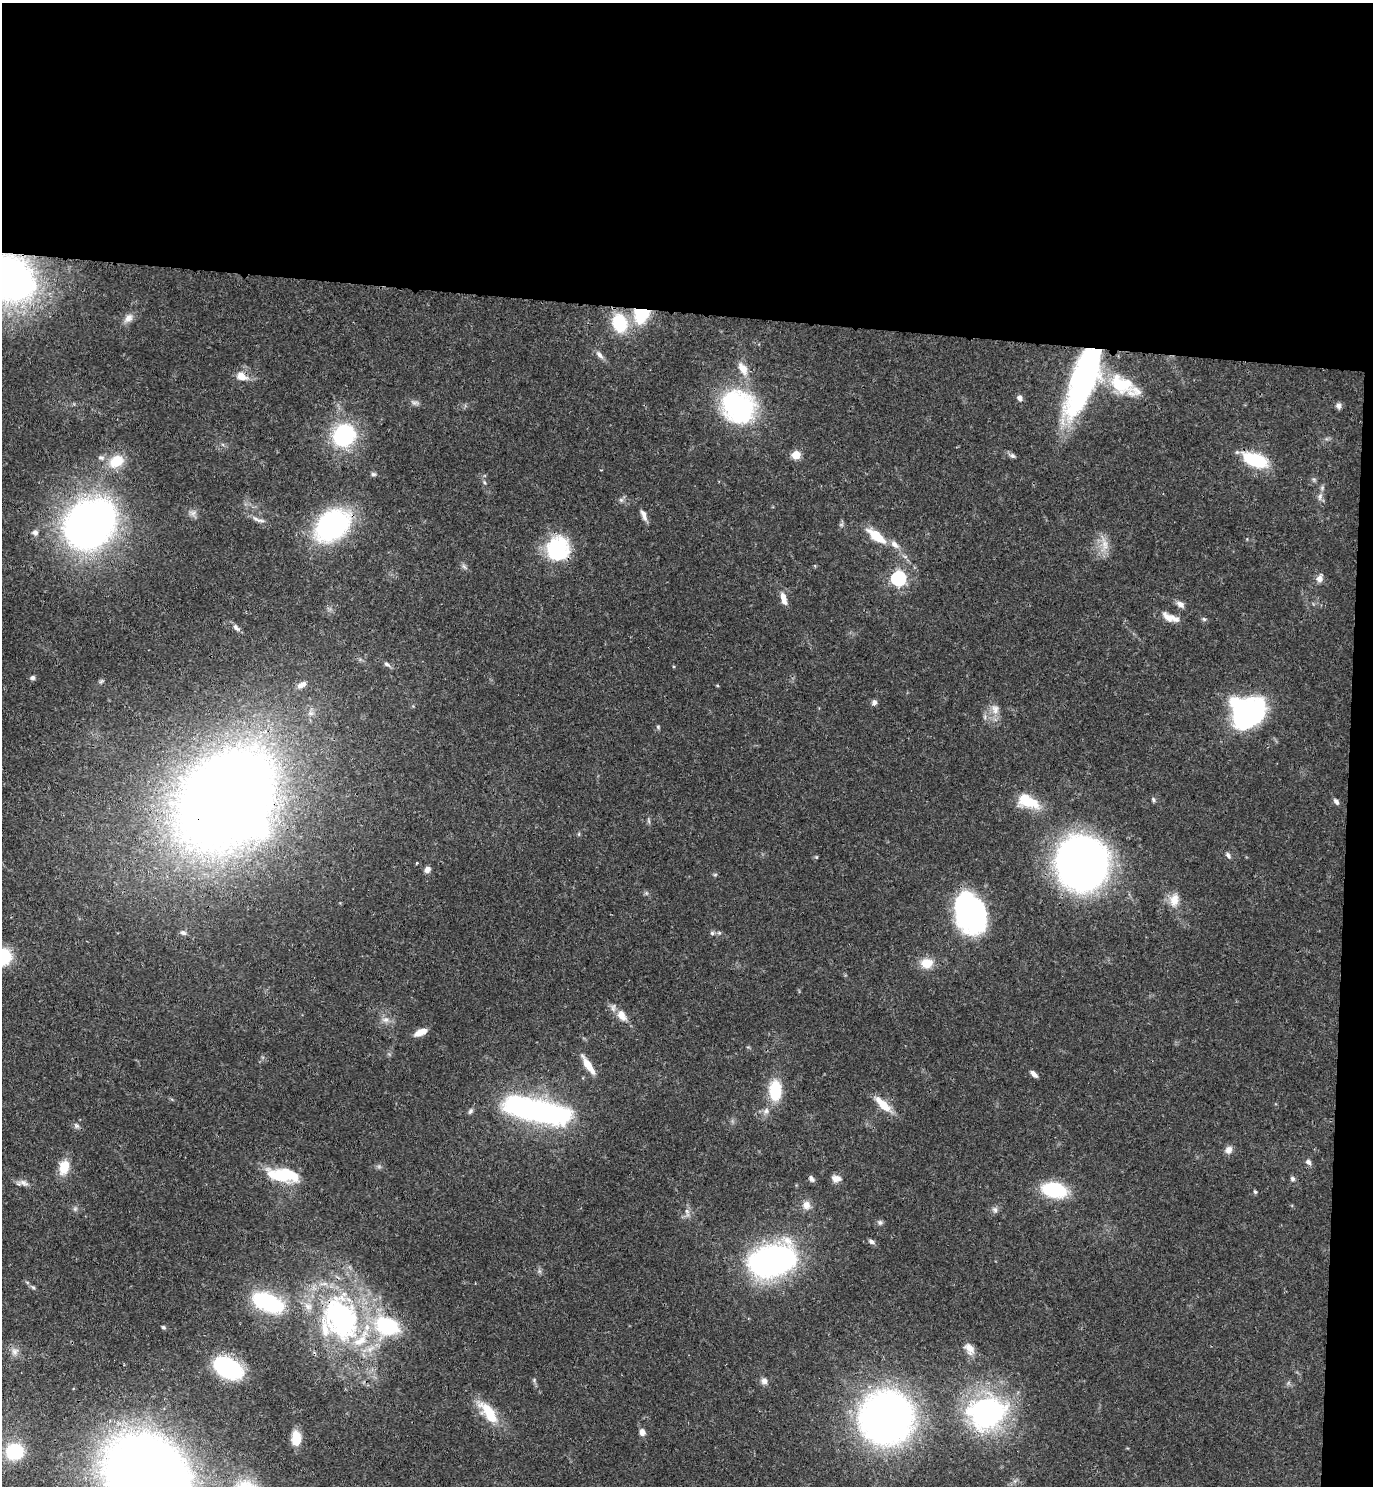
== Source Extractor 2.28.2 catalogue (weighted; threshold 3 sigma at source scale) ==
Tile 3 of 3 x 3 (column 3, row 1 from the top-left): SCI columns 3011-4381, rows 2986-4469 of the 4601 x 4479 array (HDU 1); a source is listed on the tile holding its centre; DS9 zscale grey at full resolution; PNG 1375 x 1488 px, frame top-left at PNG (2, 3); no overlay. Shown black and unused: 23% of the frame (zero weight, under 3 of 4 exposures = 6% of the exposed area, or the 3 px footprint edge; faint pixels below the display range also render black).
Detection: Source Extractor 2.28.2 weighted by HDU 2 'WHT'; one run over the whole footprint, this tile lists its part. Background 0.0595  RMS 0.0031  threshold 0.014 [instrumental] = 3 sigma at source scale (4.5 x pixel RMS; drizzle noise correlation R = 1.50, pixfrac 1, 0.05/0.05 arcsec/px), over >= 5 px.
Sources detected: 120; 4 inside a brighter object's white glare — not listed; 9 inside a brighter listed object's ellipse — not listed separately; the other 107 listed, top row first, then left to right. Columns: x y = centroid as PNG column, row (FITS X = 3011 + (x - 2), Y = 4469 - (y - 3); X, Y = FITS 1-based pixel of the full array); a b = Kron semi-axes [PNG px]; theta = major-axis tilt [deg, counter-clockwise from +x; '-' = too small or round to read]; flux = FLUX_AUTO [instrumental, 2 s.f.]
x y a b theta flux
8 279 39 30 -30 170
642 313 14 11 61 23
128 318 14 9 48 2.2
619 323 21 16 -73 14
599 355 13 6 -48 1.5
743 368 19 10 -57 4
242 376 17 11 -25 3.5
1084 379 52 17 69 120
1121 385 30 20 -13 15
1019 398 7 6 - 1.2
415 403 12 5 -1 1
1338 406 7 7 - 1.1
738 407 40 36 -39 44
344 435 27 25 38 27
796 455 5 5 - 13
1012 456 8 6 -27 0.81
1255 460 24 11 -20 19
116 461 20 15 31 7.5
373 474 7 5 -13 0.69
484 482 6 3 -71 0.43
1320 497 11 6 78 1.3
621 500 6 5 - 0.65
193 513 9 8 - 1.3
644 515 15 6 -68 1.6
260 520 15 4 -9 1.2
333 525 24 18 37 83
82 529 26 19 -54 170
35 532 8 7 - 1.2
876 536 18 7 -37 9.6
1104 543 11 9 -77 2.9
895 544 13 8 -41 2.2
558 549 27 25 70 21
464 566 8 5 -54 0.8
898 578 6 6 - 79
1320 578 8 7 - 1.9
783 598 16 6 -75 2.9
1180 604 11 7 -38 1.6
1168 617 17 9 -35 2.9
1204 619 6 5 - 0.55
236 628 12 6 -50 1.2
387 664 9 6 -34 0.96
32 678 6 6 - 0.76
301 685 14 8 32 2.1
874 702 7 6 - 1
995 709 14 10 -78 2.8
1246 714 38 25 36 50
658 727 5 5 - 0.44
227 798 76 64 48 600
1025 799 26 18 -48 7.6
1153 800 7 4 -64 0.57
1336 802 8 5 -53 1
1228 855 8 5 -49 0.89
816 857 5 4 - 0.37
416 863 3 2 - 0.36
1082 863 37 34 89 220
427 869 7 6 - 1.5
1174 900 17 11 79 3.9
970 913 40 28 -70 58
183 933 8 6 -18 0.87
712 933 6 6 - 0.62
719 933 5 5 - 0.53
3 957 15 13 57 17
927 963 14 12 8 5.1
622 1015 16 9 -57 3.7
386 1020 9 8 - 1.6
420 1032 13 6 24 3.4
588 1065 23 6 -57 4.7
1034 1074 9 5 -45 1.4
775 1090 18 10 -89 15
883 1104 27 9 -44 5.6
470 1111 8 5 62 0.78
538 1111 65 18 -13 93
766 1111 9 6 75 1.2
76 1126 8 6 -49 0.88
1228 1150 10 9 - 1.7
1308 1162 8 6 -45 1.1
64 1167 16 11 76 6.3
280 1176 38 13 -19 11
836 1178 12 8 -4 2.1
811 1179 9 5 -62 0.94
1293 1179 5 5 - 0.85
24 1183 14 7 -29 1.6
1054 1190 23 13 -11 23
1255 1192 5 4 - 0.51
806 1205 11 10 - 2.4
75 1209 6 5 - 0.66
995 1210 9 6 -69 0.96
687 1211 7 5 -47 0.85
880 1222 7 7 - 0.78
871 1242 9 5 -23 1
772 1260 38 24 16 110
33 1287 7 4 -45 0.56
268 1302 30 15 -24 30
342 1319 65 45 -66 79
163 1327 5 5 - 0.51
969 1349 17 10 -54 2.8
15 1351 10 9 - 1.8
228 1368 20 13 -27 44
534 1380 5 5 - 0.44
764 1381 9 8 - 1.4
986 1412 42 35 8 66
489 1413 34 13 -53 9.6
886 1418 39 37 60 200
642 1432 8 6 -82 1.7
296 1438 14 8 -89 5.5
15 1451 14 13 - 19
145 1475 45 39 -41 720
Overlapping masked pixels (flux is a lower limit): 7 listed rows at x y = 8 279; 642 313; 242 376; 1084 379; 558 549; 227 798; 342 1319
Isophote crosses this tile's border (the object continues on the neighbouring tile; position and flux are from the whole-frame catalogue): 3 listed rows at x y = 8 279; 3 957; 145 1475